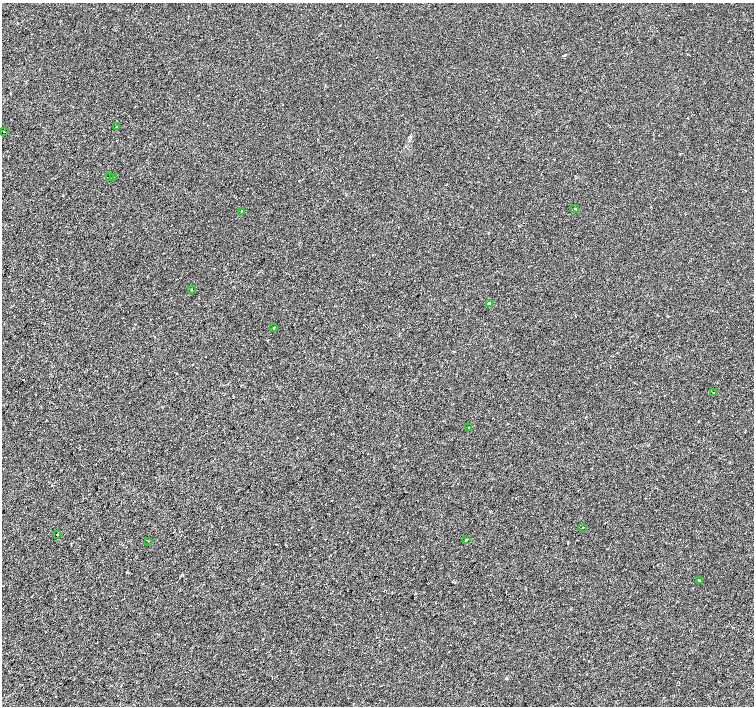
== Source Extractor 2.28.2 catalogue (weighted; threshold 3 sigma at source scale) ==
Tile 7 of 4 x 4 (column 3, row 2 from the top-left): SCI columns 3012-4514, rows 3048-4454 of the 6016 x 6029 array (HDU 1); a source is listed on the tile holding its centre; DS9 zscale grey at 2 x 2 block average (1 PNG px = mean of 2 x 2 image px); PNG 756 x 708 px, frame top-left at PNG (2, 3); each listed source drawn as its Kron ellipse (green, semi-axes under 4 px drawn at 4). Shown black and unused: <1% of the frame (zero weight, under 2 of 3 exposures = <1% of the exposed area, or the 3 px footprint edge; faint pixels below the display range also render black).
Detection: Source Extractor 2.28.2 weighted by HDU 2 'WHT'; one run over the whole footprint, this tile lists its part. Background 2.22e-04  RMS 0.0026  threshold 0.0116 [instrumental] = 3 sigma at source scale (4.5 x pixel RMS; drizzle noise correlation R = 1.50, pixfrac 1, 0.0396/0.0396 arcsec/px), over >= 5 px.
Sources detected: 16; all 16 listed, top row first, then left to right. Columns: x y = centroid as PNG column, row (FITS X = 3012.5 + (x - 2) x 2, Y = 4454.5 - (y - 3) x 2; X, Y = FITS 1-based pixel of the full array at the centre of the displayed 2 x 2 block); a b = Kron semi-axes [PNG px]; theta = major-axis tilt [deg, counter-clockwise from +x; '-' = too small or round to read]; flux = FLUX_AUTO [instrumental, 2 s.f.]
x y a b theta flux
116 126 2 2 - 1
4 131 2 2 - 0.59
109 177 2 2 - 0.32
114 177 2 2 - 0.21
575 209 2 2 - 0.51
241 211 2 2 - 0.41
191 290 2 2 - 0.55
490 304 2 2 - 1.5
274 328 2 2 - 0.6
713 393 2 2 - 0.37
469 427 2 2 - 0.39
583 527 2 2 - 0.69
57 534 2 2 - 0.48
466 540 2 2 - 0.57
148 541 2 2 - 0.46
699 580 2 2 - 0.69
Diffuse or blended objects may show on this block-average render without a row.